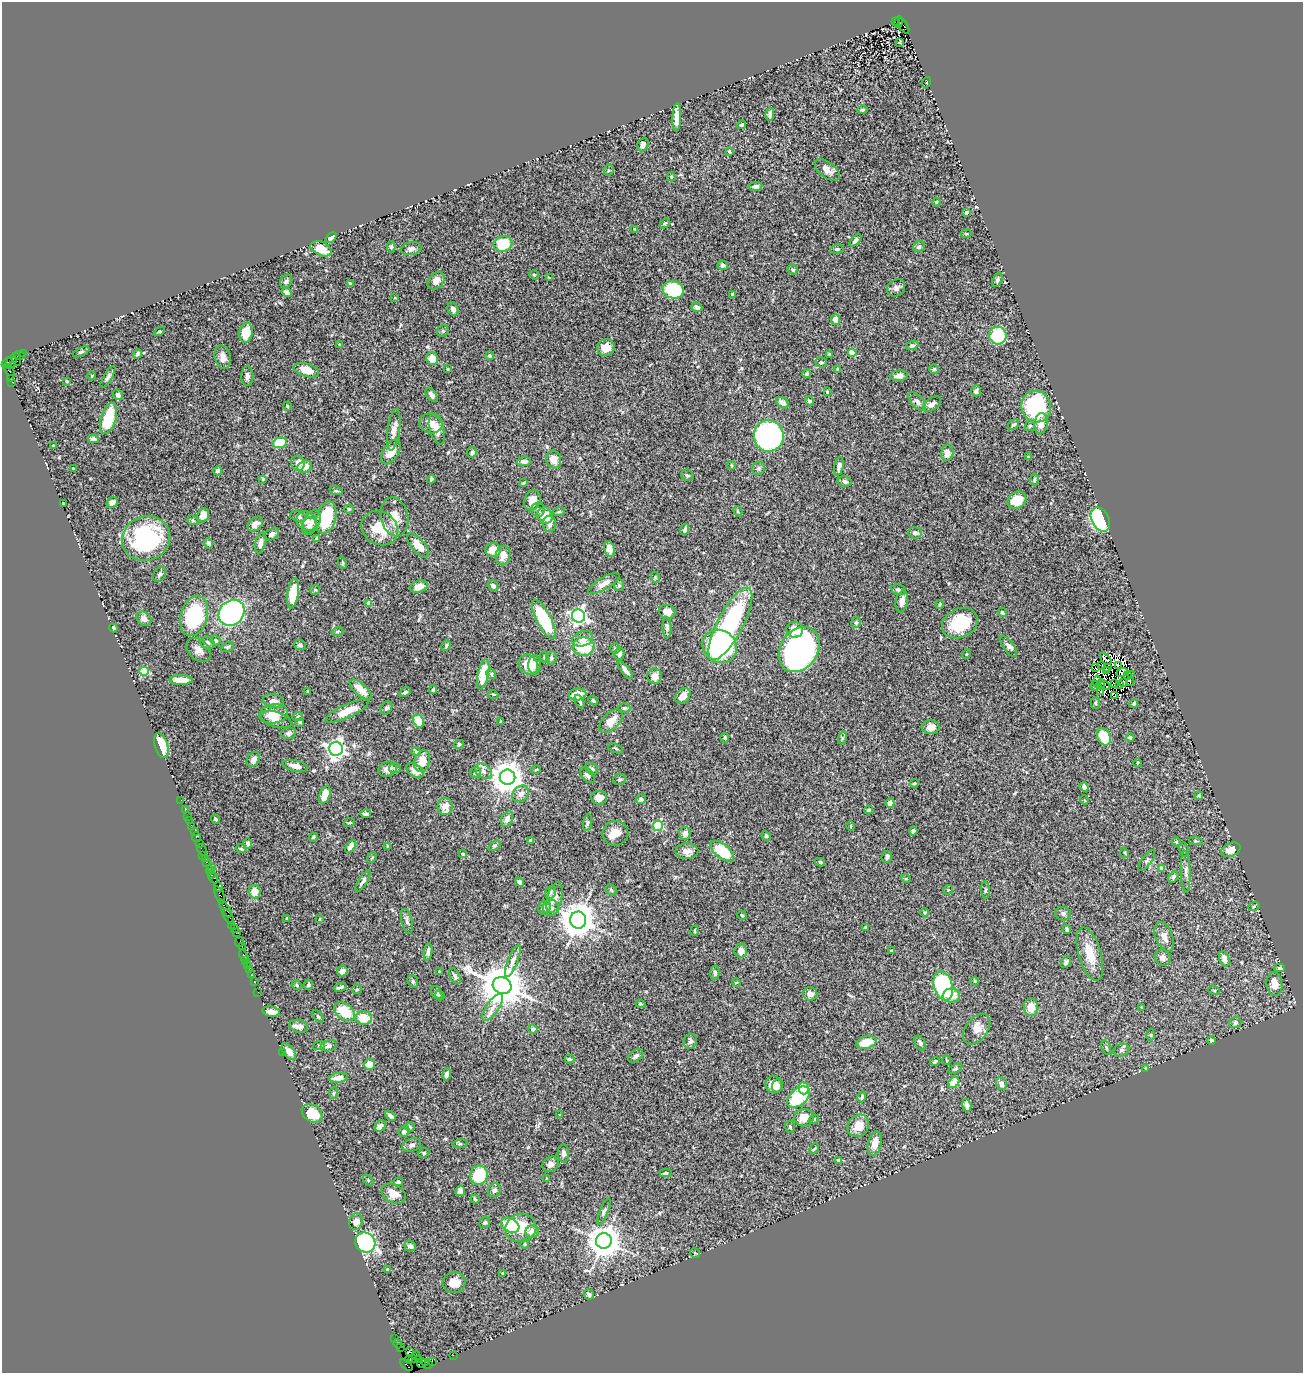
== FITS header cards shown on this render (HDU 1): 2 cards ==
NAXIS1  =                 1301
NAXIS2  =                 1371

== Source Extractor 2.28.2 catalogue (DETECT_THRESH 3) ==
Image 1301 x 1371 px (HDU 1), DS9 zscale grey, 1 PNG px = 1 image px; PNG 1305 x 1375 px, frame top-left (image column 1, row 1371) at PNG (2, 2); each listed source drawn as its Kron ellipse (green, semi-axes under 4 px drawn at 4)
Background 1.08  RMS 0.041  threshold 0.124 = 3 sigma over >= 5 px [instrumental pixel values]
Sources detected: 502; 11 with non-positive FLUX_AUTO (blend fragments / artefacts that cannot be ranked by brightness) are neither listed nor drawn; the other 491 listed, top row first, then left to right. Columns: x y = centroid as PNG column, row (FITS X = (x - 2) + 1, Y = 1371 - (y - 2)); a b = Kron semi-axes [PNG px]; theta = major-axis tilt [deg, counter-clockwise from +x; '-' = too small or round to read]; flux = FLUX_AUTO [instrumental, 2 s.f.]
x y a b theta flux
895 22 2 2 - 110
899 22 6 3 69 120
904 26 8 3 -60 320
899 42 3 3 - 7.8
927 82 5 3 - 1.9
862 110 5 3 - 4.4
770 114 6 4 79 8.8
677 117 14 4 87 24
741 125 4 3 - 4.6
643 145 7 5 68 9.3
729 151 3 3 - 2.6
609 170 5 5 - 4.2
827 170 15 7 -37 20
671 177 4 3 - 2.8
755 186 7 4 8 8.9
936 202 4 4 - 2.8
966 213 4 3 - 5
665 223 6 4 43 3.3
635 229 3 3 - 2.5
966 234 5 3 - 2.8
331 237 6 4 44 11
855 240 7 4 45 8.5
503 244 9 7 13 120
391 247 5 4 - 4.7
919 247 6 5 - 8.1
321 249 11 6 -23 41
411 249 10 6 8 11
837 249 7 4 6 5.7
723 265 5 4 - 6.3
793 270 5 4 - 5.1
534 275 5 4 - 3.6
549 278 3 2 - 2.2
997 280 7 5 68 6
286 281 7 5 58 6.4
436 281 10 7 48 22
350 284 4 3 - 6
896 288 9 8 - 11
673 290 11 8 -15 200
287 292 5 4 - 13
732 294 4 3 - 3.5
395 298 4 2 - 1.9
697 307 6 4 -22 11
453 309 7 5 -66 11
835 319 5 4 - 22
160 331 6 3 31 3
443 331 6 5 - 4.1
246 333 10 6 80 48
998 336 9 8 - 130
339 344 4 3 - 2.3
912 345 6 4 24 5.4
606 348 9 8 - 31
81 352 9 4 26 5.2
23 353 4 2 - 69
852 353 4 4 - 70
138 354 5 4 - 9.2
830 354 3 3 - 4.5
19 355 5 4 - 150
489 356 4 4 - 4.8
223 357 12 8 -76 17
17 359 6 2 -76 200
432 359 6 5 - 30
7 362 6 3 47 68
11 362 7 4 73 220
821 362 6 5 - 5.4
448 369 4 3 - 2.6
837 369 4 3 - 3.4
934 369 5 5 - 3.7
9 370 7 3 -49 90
306 370 13 6 -17 40
807 374 4 4 - 5
92 376 4 3 - 2.2
247 376 9 6 -90 11
899 376 9 5 6 13
108 377 12 4 59 7.6
11 379 4 2 - 380
67 381 4 3 - 2.8
12 382 3 2 - 5.6
976 391 6 5 - 9.1
827 392 3 3 - 2.4
118 395 5 5 - 10
431 395 8 4 -54 9.7
809 401 5 4 - 5.9
917 402 11 6 -48 11
782 403 7 5 -37 16
932 404 10 5 36 12
287 406 4 3 - 2.2
1036 406 16 15 - 360
108 418 16 7 74 97
431 423 11 10 - 21
1041 423 10 6 81 26
1013 424 6 4 39 5.5
1030 426 6 4 45 4.2
437 429 15 7 -74 26
394 430 21 6 82 18
769 436 16 15 - 870
93 439 5 4 - 10
280 443 7 5 16 83
54 446 4 3 - 4.8
391 452 14 7 58 33
472 452 5 5 - 5.3
947 453 8 6 75 22
1028 457 3 3 - 4.2
554 460 9 7 -74 24
524 461 7 4 4 12
298 463 7 6 - 16
731 465 4 3 - 2.3
839 466 9 4 80 12
305 467 7 6 - 28
73 468 3 2 - 2
759 468 7 6 - 8.2
218 471 4 4 - 8
687 475 6 5 - 5.5
263 479 3 3 - 2.6
431 479 4 3 - 5.2
1034 480 6 4 84 3.9
845 482 7 5 -12 8.2
523 483 4 4 - 2.3
336 491 7 4 -18 4
532 500 10 8 68 27
1017 500 10 8 34 43
112 502 6 5 - 13
63 504 3 2 - 2.4
349 509 5 4 - 4.8
538 510 7 6 - 8.6
738 511 5 4 - 3.3
559 512 6 3 19 3.3
203 515 7 5 69 26
545 515 8 7 - 55
298 517 8 5 -20 7
326 517 16 9 76 130
394 517 20 13 -77 35
1100 519 13 8 -61 460
193 520 6 4 -22 3.8
307 521 11 9 -39 15
312 521 12 7 64 18
255 524 9 6 40 15
549 524 8 6 -88 13
309 526 9 7 72 11
380 528 19 16 -33 77
685 530 6 3 72 6.5
915 533 7 5 -19 9.5
272 534 8 5 31 9.4
317 538 4 3 - 4.1
146 539 24 22 21 300
209 543 5 4 - 7.2
261 543 10 5 74 15
418 545 15 6 -49 37
609 549 8 5 -74 16
493 550 7 7 - 32
503 556 10 7 79 25
343 563 6 4 -71 2.8
159 574 8 6 55 6.6
655 577 6 3 -72 3
604 584 17 6 31 19
493 585 6 4 -56 9
619 585 6 4 77 4.3
419 587 9 6 14 27
315 590 5 5 - 3.1
898 590 7 5 -12 6.4
293 593 15 5 81 67
902 601 11 6 79 16
369 603 4 4 - 23
940 604 4 3 - 3.4
667 612 8 6 -15 23
1002 612 5 4 - 3.5
232 613 14 12 47 470
194 616 20 13 74 220
578 616 7 6 - 1000
144 619 8 6 -39 12
544 619 22 7 -62 210
856 623 5 5 - 4.9
960 623 18 14 25 120
730 624 40 12 62 390
667 627 10 4 -88 8.2
113 628 4 3 - 8
795 630 8 7 - 38
337 631 6 4 20 3
583 639 10 7 18 16
216 641 5 5 - 6.7
207 643 7 6 - 7.6
300 645 6 5 - 6.7
446 645 6 4 65 4.1
720 646 18 16 -37 450
1009 646 13 5 -54 10
227 647 7 4 27 4.6
583 647 11 9 -1 98
615 649 5 5 - 3.9
799 649 24 18 57 920
199 650 14 9 -44 20
619 654 6 5 - 10
966 654 5 3 - 2.2
544 657 5 3 - 3
551 658 7 5 81 5.5
1106 659 7 3 -49 0.04
528 665 10 9 - 54
535 665 10 6 -89 12
1102 665 3 2 - 3.4
1118 666 3 2 - 5.4
1108 667 2 2 - 1.8
1095 668 2 2 - 2.8
625 670 11 4 -51 12
1106 670 3 2 - 3.2
144 671 4 4 - 76
1122 673 5 3 - 5
483 674 15 5 79 75
491 674 5 4 - 4.2
1128 675 2 2 - 0.9
1131 675 2 2 - 4.1
655 676 8 7 - 22
181 680 11 4 -1 30
1097 681 6 3 84 0.49
1130 682 4 2 - 1.1
1123 683 4 2 - 0.49
1114 684 3 2 - 3
1101 685 5 3 - 1.1
1105 685 5 2 - 6.4
1120 685 3 2 - 3.1
1095 686 4 3 - 14
433 689 4 3 - 5.3
361 690 14 6 -42 29
308 692 3 3 - 3.7
405 692 6 4 29 5
1101 692 3 2 - 5.8
493 694 5 3 - 2.2
578 694 9 6 8 31
683 696 9 6 44 25
1115 696 3 2 - 4.3
273 701 11 7 -8 14
580 701 7 3 -64 4.8
593 701 5 3 - 3.9
1095 703 6 4 90 4.9
1134 704 4 4 - 3.7
386 708 7 5 56 6.8
624 708 6 5 - 4.6
347 711 23 7 24 41
274 714 14 9 9 38
298 716 5 3 - 2.7
276 719 16 7 -18 20
418 721 7 5 -64 49
501 721 3 2 - 1.9
611 721 14 8 45 33
300 722 4 3 - 3.3
931 727 9 7 2 18
288 733 7 6 - 6.2
1104 737 9 6 -64 71
725 738 5 4 - 4.6
842 738 6 4 72 3.8
1130 738 4 3 - 3.7
459 744 5 4 - 6
161 745 13 6 -73 58
616 748 8 2 -22 3
336 749 7 7 - 1300
416 752 5 4 - 3.3
253 759 8 6 53 12
422 761 11 8 74 37
1137 763 4 3 - 2.2
295 766 13 5 -13 16
395 768 6 5 - 4.9
388 769 9 7 17 14
592 769 6 5 - 5
415 770 9 6 -35 22
536 770 5 3 - 2.4
484 771 9 6 -39 11
475 773 5 5 - 5
587 775 9 5 -50 7.8
507 777 8 7 - 5000
619 779 6 5 - 4.7
915 783 4 3 - 4
1084 787 5 4 - 8.2
521 794 9 7 44 15
325 795 9 5 69 33
1199 796 4 3 - 3.6
599 798 8 6 9 19
641 799 5 4 - 5.1
181 800 2 2 - 23
1084 800 4 3 - 2.1
890 803 4 4 - 25
445 806 8 7 - 25
185 810 3 2 - 4.3
869 810 4 3 - 3.7
366 814 5 3 - 6
188 816 2 2 - 18
216 819 5 4 - 3.3
507 819 8 5 63 13
189 820 2 2 - 9.7
349 823 5 3 - 3.1
588 823 8 4 79 5.4
658 826 5 5 - 220
851 826 4 3 - 2.2
192 827 4 2 - 40
913 831 4 4 - 7.9
194 832 2 2 - 14
615 833 13 12 - 28
685 833 6 6 - 13
766 836 5 4 - 4.5
196 837 5 3 - 110
313 837 4 4 - 3.1
530 840 3 3 - 3.8
1196 841 7 4 -9 3.7
1176 842 4 4 - 2.8
248 843 5 4 - 6.6
199 844 2 2 - 14
351 846 7 4 53 18
388 846 3 3 - 3.5
494 846 7 4 31 4.9
241 849 5 3 - 3.2
202 850 6 3 -65 110
1184 850 7 4 -80 6
1231 850 10 6 22 24
687 851 11 8 1 21
722 851 14 7 -38 85
1125 853 5 3 - 2.5
463 854 4 3 - 5.3
203 855 2 2 - 50
887 857 6 5 - 7.1
372 858 5 2 - 2.2
205 859 3 2 - 51
1147 860 12 5 53 7.4
206 862 2 2 - 87
820 862 5 3 - 4.9
211 867 2 2 - 62
1162 868 4 4 - 26
210 870 4 3 - 110
1186 872 21 5 -88 14
211 875 3 3 - 130
1173 877 6 4 57 6.9
214 878 6 3 -70 130
906 879 5 3 - 2.6
363 881 12 4 58 9.9
519 882 5 3 - 7.9
219 887 5 2 - 63
611 890 6 5 - 3.8
948 890 5 5 - 3.4
985 890 9 3 -86 4.3
254 891 7 6 - 28
551 892 7 5 73 5.9
220 895 9 3 -67 380
555 898 16 7 73 31
1254 906 6 3 20 3.2
544 908 7 6 - 9.3
551 908 8 8 - 9.3
225 909 10 3 -59 410
925 912 4 4 - 3.5
1063 914 8 7 - 8
742 915 5 2 - 2.4
228 916 8 3 -58 240
287 918 3 2 - 2.6
320 919 4 2 - 2.1
578 920 8 8 - 6100
407 921 12 5 -78 9.3
232 925 4 2 - 110
865 927 4 3 - 3.1
234 929 4 2 - 110
1067 929 4 3 - 4.4
695 931 5 2 - 2.7
236 933 2 2 - 29
1164 937 15 8 -68 20
240 942 5 2 - 67
242 947 2 2 - 27
741 951 7 6 - 20
891 951 3 3 - 2.8
428 952 9 4 82 11
1090 954 27 11 -74 58
244 956 6 3 -58 100
1163 958 8 7 - 11
1224 959 8 5 -71 18
246 960 3 3 - 69
513 961 17 5 68 15
1066 962 6 4 62 7
247 965 3 2 - 89
1279 968 5 4 - 5.9
249 969 3 2 - 89
342 971 5 5 - 14
439 972 4 3 - 2.7
715 973 7 4 86 6.3
251 975 2 2 - 28
455 976 8 5 -63 6.5
254 981 2 2 - 42
413 981 7 5 -69 4.7
975 981 4 4 - 3
736 983 4 2 - 1.9
1274 984 12 8 -84 23
297 985 5 4 - 4.2
308 985 5 5 - 7.6
502 985 9 8 - 11000
943 986 15 9 -75 300
340 987 6 2 14 5.5
357 989 5 4 - 3.2
1214 990 6 4 -19 3.3
258 992 2 2 - 30
437 993 7 5 -60 5.5
810 994 7 6 - 14
440 995 5 3 - 3.7
951 995 9 7 7 28
640 1004 5 4 - 4
493 1007 16 6 55 23
1031 1007 9 7 -85 34
1142 1007 3 2 - 2.2
271 1012 9 5 -9 22
344 1012 11 8 -37 84
318 1016 7 4 -53 4.1
364 1018 8 7 - 53
1235 1022 6 5 - 7.7
299 1026 9 6 -16 13
533 1029 5 4 - 5.7
977 1029 17 11 52 25
1151 1035 6 4 -89 3.6
1212 1040 4 3 - 4.4
690 1041 7 6 - 8.2
866 1042 10 6 14 46
920 1043 8 5 -61 7.1
319 1045 6 4 19 3.4
329 1046 8 5 17 8.7
1106 1048 7 4 -72 4.2
1121 1050 8 6 22 7.2
282 1052 2 2 - 44
289 1052 9 5 -52 19
636 1056 9 5 39 8.7
569 1059 5 3 - 4.9
946 1060 4 3 - 2.2
935 1061 5 3 - 4
369 1065 5 5 - 47
1145 1068 4 3 - 2.1
955 1069 7 4 28 4.2
447 1074 6 4 78 8.1
338 1078 9 5 7 22
954 1083 6 5 - 48
1001 1084 7 5 -72 13
774 1085 8 8 - 34
778 1086 7 5 70 17
804 1088 6 5 - 63
334 1093 6 4 87 3.4
798 1097 13 8 41 200
862 1097 5 3 - 4.6
967 1105 6 4 -74 9.2
312 1113 11 8 -34 57
560 1115 4 4 - 3.2
390 1116 6 3 -41 9.2
804 1118 9 8 - 28
814 1119 5 4 - 3.6
380 1126 6 5 - 15
858 1126 12 10 51 34
410 1127 5 5 - 4.3
790 1127 6 5 - 4.3
404 1131 6 5 - 11
875 1143 12 7 76 27
460 1144 7 4 8 3.8
412 1145 9 6 19 10
814 1149 6 2 47 3
424 1153 6 4 24 4
563 1153 9 6 -88 9.2
838 1160 4 4 - 2.6
551 1164 9 7 39 12
666 1173 6 4 0 3.8
479 1175 9 9 - 120
546 1179 4 2 - 2.4
368 1180 6 4 -46 3.7
398 1182 4 4 - 8
494 1190 7 6 - 7.2
460 1191 5 4 - 13
394 1194 13 9 -29 26
475 1199 5 3 - 3.4
604 1211 14 4 68 7.7
356 1221 8 7 - 16
485 1222 6 5 - 4.5
510 1225 10 6 -28 170
521 1228 15 14 - 76
532 1231 7 6 - 20
604 1241 8 8 - 5200
365 1243 10 9 - 650
525 1244 5 3 - 3.3
410 1246 6 5 - 8.4
695 1253 5 3 - 2.8
388 1269 3 2 - 2.9
503 1273 4 4 - 4.9
454 1282 11 10 - 29
589 1294 5 5 - 9
395 1338 2 2 - 15
398 1344 4 2 - 78
400 1347 2 2 - 60
410 1352 2 2 - 41
453 1355 2 2 - 25
416 1356 4 3 - 87
413 1359 3 3 - 51
419 1359 2 2 - 39
409 1360 4 3 - 120
432 1361 3 2 - 100
426 1362 4 3 - 110
422 1363 5 2 - 47
429 1364 3 2 - 170
406 1365 7 3 -43 78
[11 non-positive-flux detections neither listed nor drawn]